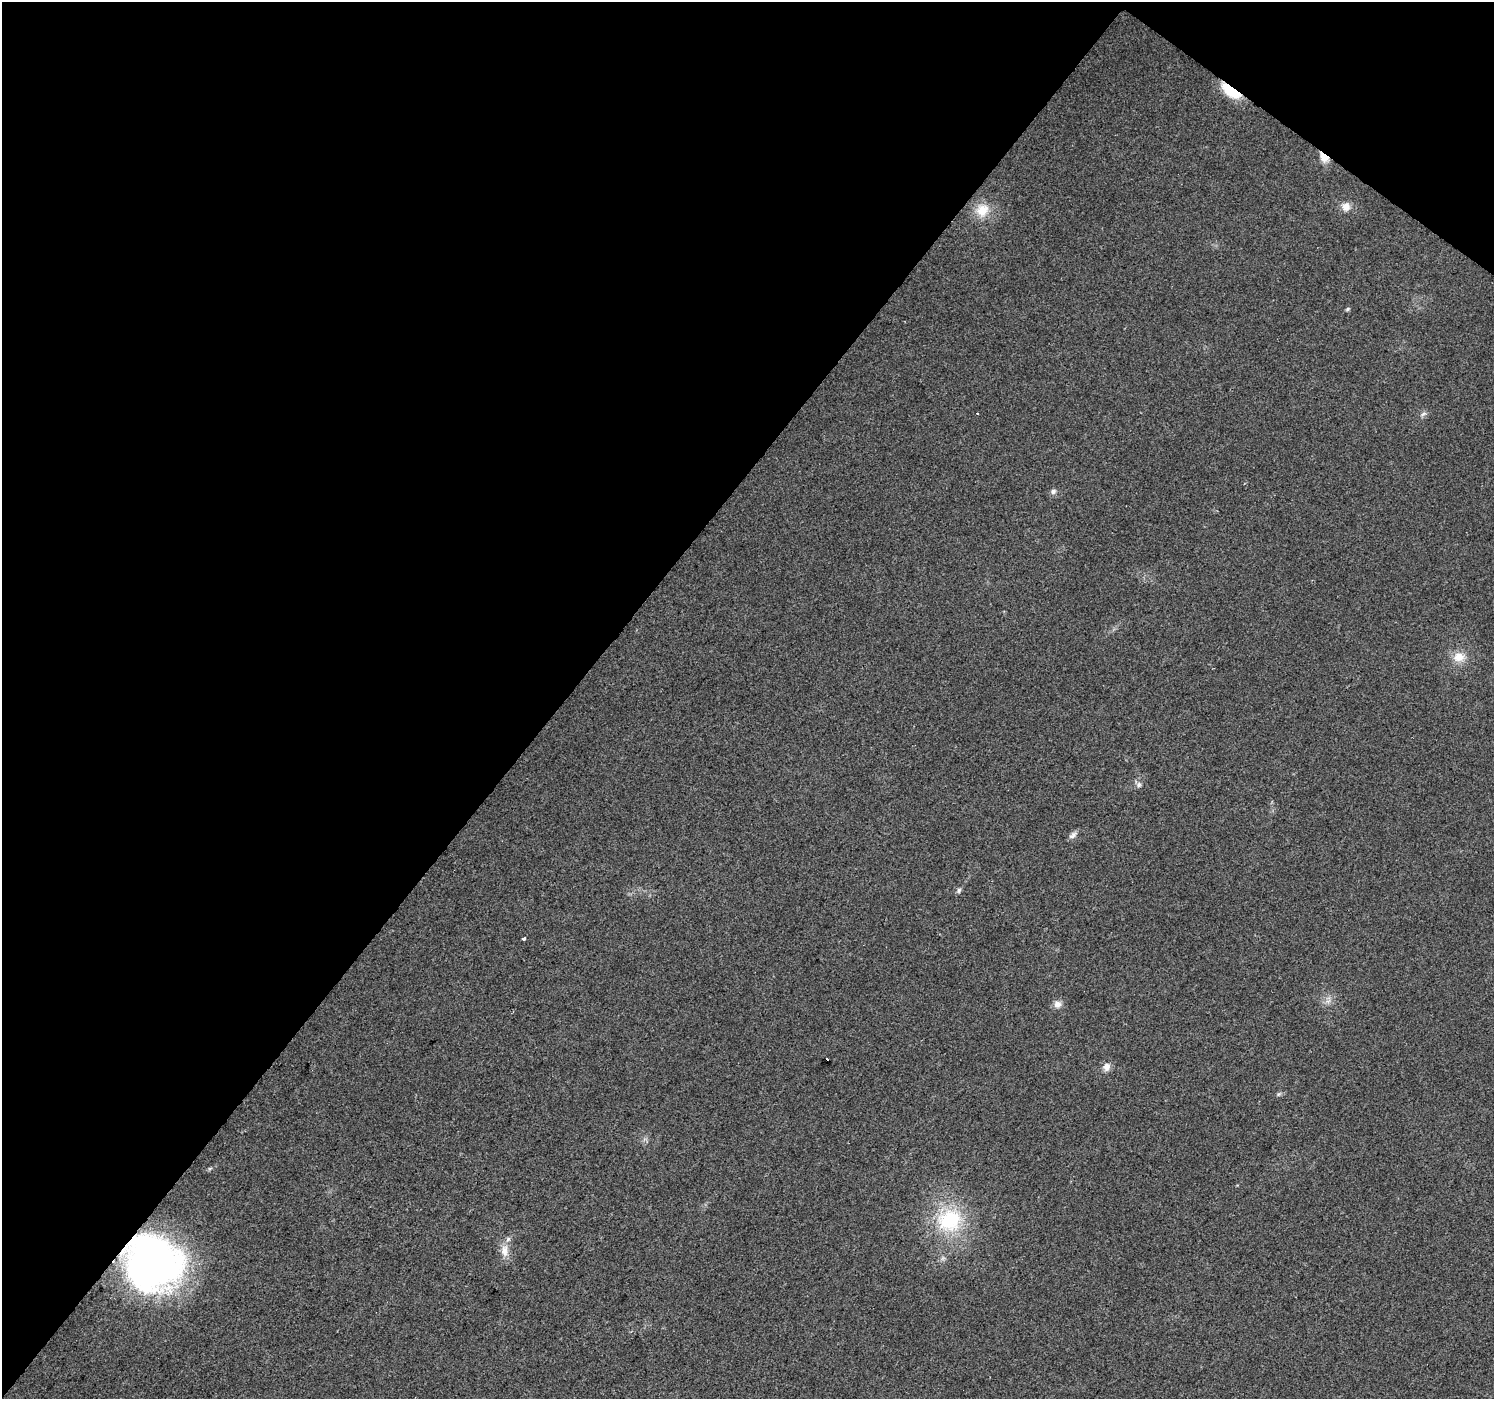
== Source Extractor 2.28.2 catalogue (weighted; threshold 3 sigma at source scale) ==
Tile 2 of 4 x 4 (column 2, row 1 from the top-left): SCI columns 1498-2989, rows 4438-5834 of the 5974 x 6013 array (HDU 1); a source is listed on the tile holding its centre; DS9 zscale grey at full resolution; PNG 1496 x 1401 px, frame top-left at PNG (2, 2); no overlay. Shown black and unused: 40% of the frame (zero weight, under 2 of 3 exposures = <1% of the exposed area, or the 3 px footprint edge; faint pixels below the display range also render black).
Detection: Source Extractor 2.28.2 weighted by HDU 2 'WHT'; one run over the whole footprint, this tile lists its part. Background 0.0326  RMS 0.0065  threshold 0.0291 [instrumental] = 3 sigma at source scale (4.5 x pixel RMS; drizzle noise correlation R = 1.50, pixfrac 1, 0.0396/0.0396 arcsec/px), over >= 5 px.
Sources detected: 24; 1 inside a brighter object's white glare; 1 cosmic-ray / hot-pixel residue — not listed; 1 inside a brighter listed object's ellipse — not listed separately; the other 21 listed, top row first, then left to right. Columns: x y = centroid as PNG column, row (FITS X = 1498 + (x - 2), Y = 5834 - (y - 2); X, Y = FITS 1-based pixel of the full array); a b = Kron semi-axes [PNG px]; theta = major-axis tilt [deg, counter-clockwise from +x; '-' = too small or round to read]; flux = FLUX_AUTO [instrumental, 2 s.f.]
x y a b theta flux
1231 91 24 9 -36 23
1324 157 12 7 -48 7.3
1346 207 11 11 - 5.2
982 210 18 16 71 13
1347 309 7 4 28 0.97
1423 414 9 4 35 1.7
1053 491 7 7 - 2
1459 657 15 11 10 8.8
1139 785 8 7 - 2
1073 835 12 7 36 2.7
959 890 7 5 75 1.4
524 939 3 3 - 2.4
1328 1001 7 4 18 1.9
1057 1004 10 9 - 3.9
827 1059 3 3 - 7.7
1106 1067 10 8 76 4.2
1279 1094 6 4 44 1.1
210 1168 7 4 19 1
950 1220 33 30 23 50
504 1251 18 10 -90 6.9
151 1263 47 37 -45 310
Overlapping masked pixels (flux is a lower limit): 3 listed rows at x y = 1231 91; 1324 157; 151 1263